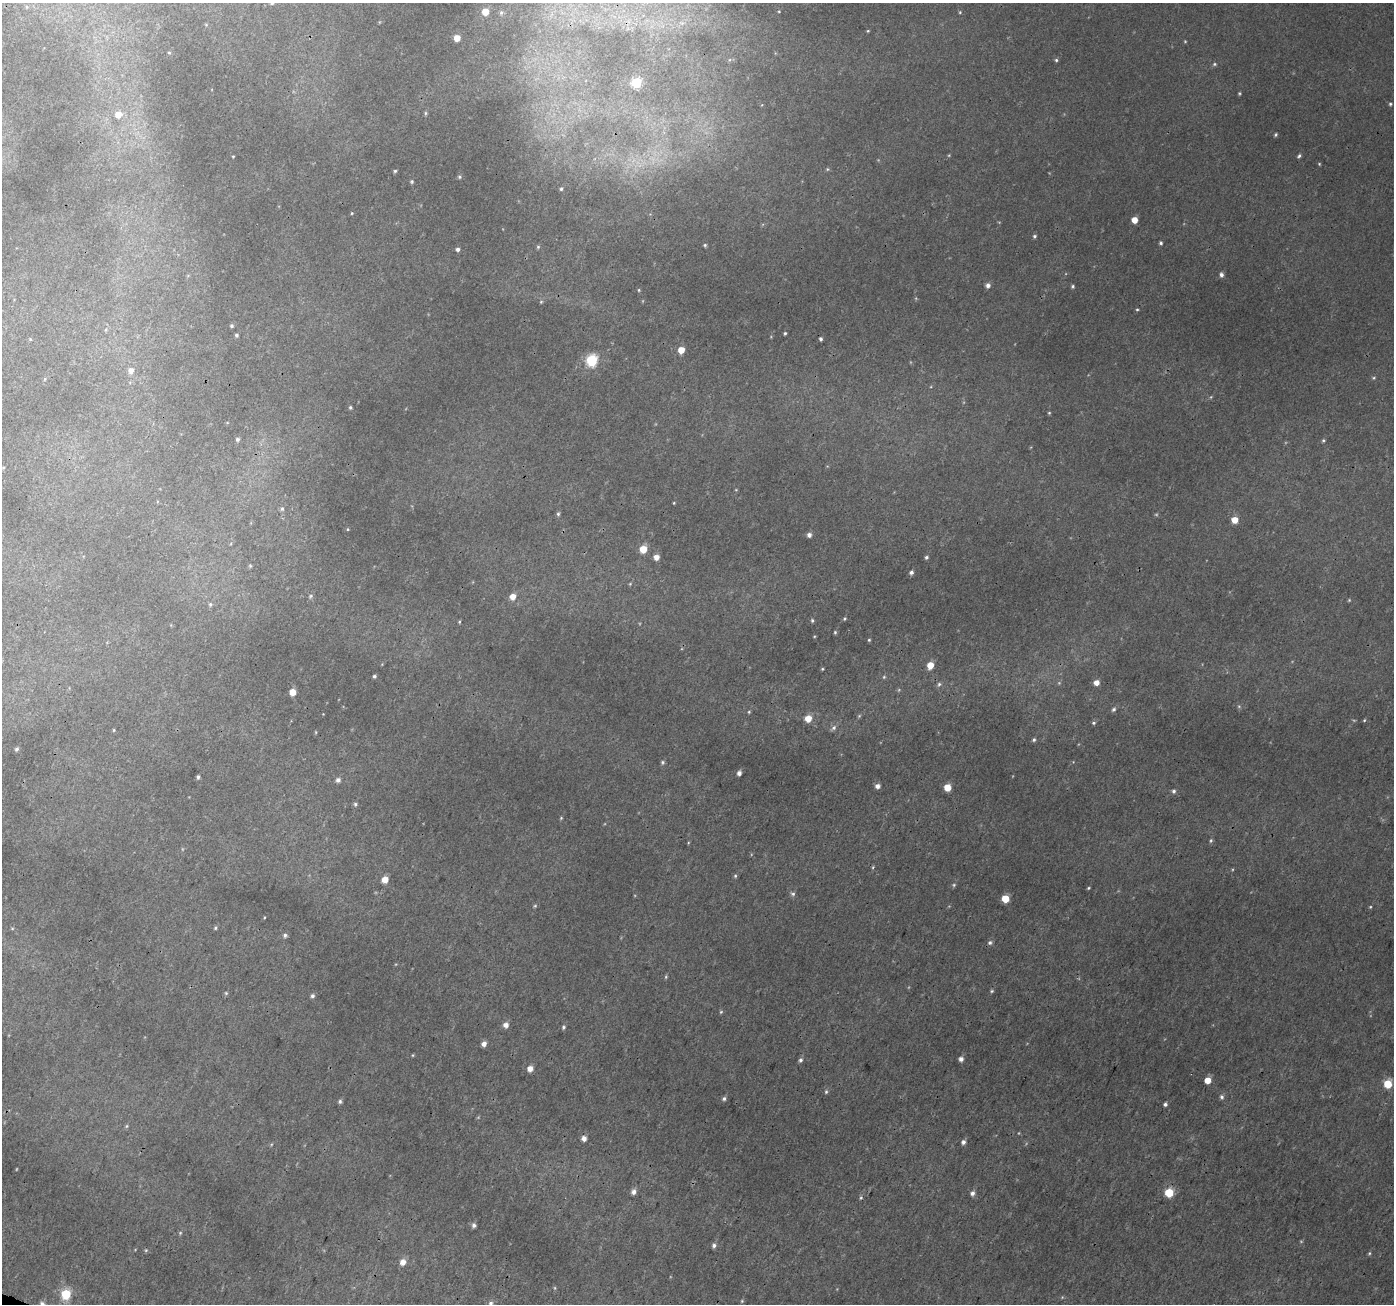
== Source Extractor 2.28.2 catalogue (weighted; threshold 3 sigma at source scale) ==
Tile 7 of 4 x 4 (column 3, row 2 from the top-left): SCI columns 2815-4206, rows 2913-4214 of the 5621 x 5762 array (HDU 1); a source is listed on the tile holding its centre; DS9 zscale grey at full resolution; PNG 1396 x 1306 px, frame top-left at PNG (2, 3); no overlay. Shown black and unused: <1% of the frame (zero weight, under 3 of 4 exposures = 4% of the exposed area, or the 3 px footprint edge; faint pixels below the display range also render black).
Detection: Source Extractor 2.28.2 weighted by HDU 2 'WHT'; one run over the whole footprint, this tile lists its part. Background 0.0122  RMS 0.0026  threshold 0.0116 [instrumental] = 3 sigma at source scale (4.5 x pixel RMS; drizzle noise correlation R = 1.50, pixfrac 1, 0.0396/0.0396 arcsec/px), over >= 5 px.
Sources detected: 131; all 131 listed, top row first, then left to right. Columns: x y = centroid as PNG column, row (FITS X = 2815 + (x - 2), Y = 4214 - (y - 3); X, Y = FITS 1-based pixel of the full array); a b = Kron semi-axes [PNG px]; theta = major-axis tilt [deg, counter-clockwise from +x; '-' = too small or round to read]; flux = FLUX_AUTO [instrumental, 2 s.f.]
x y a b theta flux
779 11 4 3 - 0.2
485 12 6 6 - 4
960 12 4 3 - 0.22
501 13 8 5 64 0.82
868 31 4 3 - 0.21
457 38 5 5 - 2.7
169 53 4 3 - 0.19
1056 60 4 4 - 0.35
1214 64 5 4 - 0.32
636 82 5 5 - 14
1390 104 4 4 - 0.32
425 113 6 4 90 0.26
118 115 7 6 - 2.5
1275 135 5 3 - 0.3
233 156 4 2 - 0.17
1299 156 5 4 - 0.39
395 171 4 4 - 0.29
459 177 5 4 - 0.32
412 181 4 4 - 0.3
561 189 5 4 - 0.35
352 213 4 3 - 0.19
1134 220 5 5 - 2.5
1034 236 5 4 - 0.4
1161 243 4 4 - 0.38
705 245 4 4 - 0.33
538 247 5 5 - 0.32
458 249 4 4 - 0.67
1221 275 5 5 - 0.69
988 285 5 5 - 0.9
1073 286 5 4 - 0.33
639 290 5 3 - 0.23
1137 309 4 3 - 0.24
231 326 4 4 - 0.35
785 333 3 3 - 0.3
236 335 4 4 - 0.4
30 339 4 3 - 0.21
821 339 3 3 - 0.41
681 350 5 5 - 3.1
592 360 6 6 - 24
131 370 6 5 - 1.2
350 407 4 3 - 0.32
1049 413 4 4 - 0.23
237 439 4 4 - 0.5
1323 440 5 4 - 0.31
674 503 4 3 - 0.19
282 509 6 5 - 0.41
558 514 4 4 - 0.37
1235 520 5 5 - 3
809 535 5 5 - 0.83
643 549 5 5 - 4.8
656 557 5 5 - 1.7
926 557 4 4 - 0.44
911 572 5 4 - 0.56
310 596 6 4 88 0.37
513 597 5 5 - 2.2
1349 600 4 4 - 0.23
210 604 6 5 - 0.43
844 619 5 3 - 0.25
812 620 5 4 - 0.35
459 622 5 3 - 0.24
835 632 4 4 - 0.3
869 640 4 3 - 0.26
930 665 5 5 - 3.2
822 669 4 3 - 0.25
374 676 4 4 - 0.4
884 677 5 4 - 0.28
1096 683 5 5 - 1.6
939 684 5 5 - 0.47
292 692 5 5 - 3.2
1114 709 6 5 - 0.52
749 712 5 3 - 0.23
808 719 5 5 - 3.2
1093 723 5 4 - 0.37
834 728 7 5 48 0.62
1034 740 5 4 - 0.4
17 749 4 3 - 0.41
663 762 5 4 - 0.37
739 773 4 4 - 0.94
198 777 5 4 - 0.46
338 780 5 5 - 0.78
877 786 5 5 - 1.1
947 787 5 5 - 3.9
1174 791 5 5 - 0.51
355 804 5 4 - 0.37
561 818 4 4 - 0.23
1211 841 6 4 70 0.34
873 867 5 3 - 0.26
735 876 5 4 - 0.33
385 880 5 5 - 3.1
954 885 6 4 90 0.31
1088 888 4 3 - 0.24
793 894 6 5 - 0.49
1005 899 5 5 - 5.6
535 906 6 4 1 0.27
215 928 4 4 - 0.28
285 935 5 5 - 0.49
990 942 6 5 - 0.53
992 991 5 4 - 0.3
226 993 5 4 - 0.26
312 996 5 5 - 0.54
721 1012 5 4 - 0.29
506 1025 5 5 - 1.3
563 1027 5 4 - 0.39
484 1044 5 4 - 1.3
961 1059 5 4 - 0.93
800 1060 5 5 - 0.52
530 1069 5 5 - 1.8
1207 1080 5 5 - 2.9
1388 1084 5 5 - 7
826 1092 5 4 - 0.34
1222 1097 5 5 - 0.55
724 1099 5 4 - 0.52
340 1101 5 4 - 0.49
1165 1104 4 4 - 0.54
127 1126 6 4 88 0.3
584 1138 5 4 - 1.3
963 1142 5 4 - 0.78
633 1192 6 5 - 1.1
972 1193 6 5 - 0.84
1169 1193 5 5 - 9
861 1198 5 4 - 0.28
474 1225 5 5 - 0.68
180 1233 5 4 - 0.28
714 1245 5 5 - 0.67
146 1250 5 3 - 0.25
1369 1253 5 3 - 0.27
403 1262 6 5 - 1.9
66 1294 5 5 - 16
742 1301 4 4 - 0.25
491 1303 6 5 - 0.56
42 1304 6 5 - 0.77
Overlapping masked pixels (flux is a lower limit): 1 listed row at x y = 42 1304
Isophote crosses this tile's border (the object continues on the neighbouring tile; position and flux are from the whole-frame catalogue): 1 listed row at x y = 42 1304